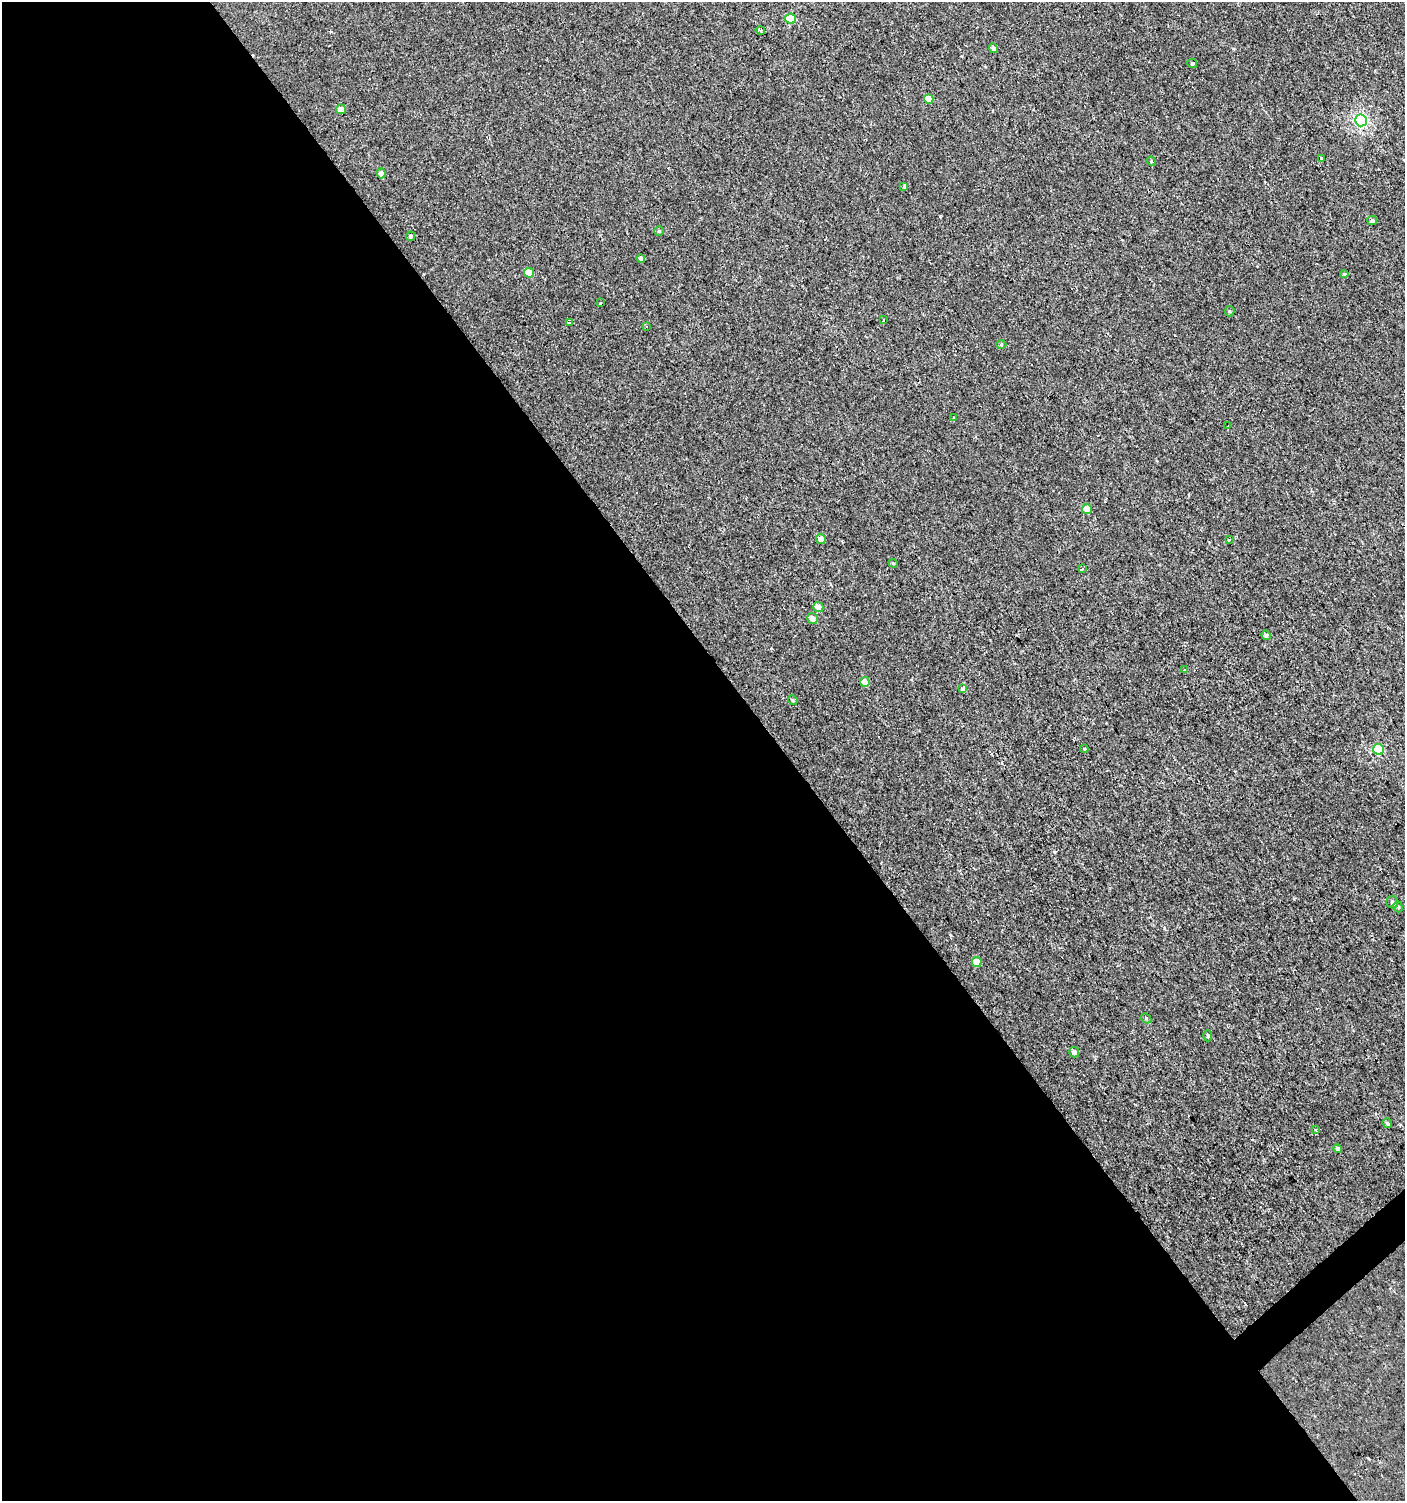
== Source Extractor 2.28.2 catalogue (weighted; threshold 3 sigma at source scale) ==
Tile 9 of 4 x 4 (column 1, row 3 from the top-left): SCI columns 201-1603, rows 1499-2997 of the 5950 x 5995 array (HDU 1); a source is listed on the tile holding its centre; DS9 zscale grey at full resolution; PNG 1407 x 1503 px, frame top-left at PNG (2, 2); each listed source drawn as its Kron ellipse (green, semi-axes under 4 px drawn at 4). Shown black and unused: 56% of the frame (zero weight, under 2 of 3 exposures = <1% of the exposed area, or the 3 px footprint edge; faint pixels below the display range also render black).
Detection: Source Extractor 2.28.2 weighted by HDU 2 'WHT'; one run over the whole footprint, this tile lists its part. Background 0.0013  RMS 0.0039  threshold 0.0174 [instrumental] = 3 sigma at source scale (4.5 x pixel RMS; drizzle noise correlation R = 1.50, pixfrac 1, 0.0396/0.0396 arcsec/px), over >= 5 px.
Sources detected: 51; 3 cosmic-ray / hot-pixel residue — neither listed nor drawn; the other 48 listed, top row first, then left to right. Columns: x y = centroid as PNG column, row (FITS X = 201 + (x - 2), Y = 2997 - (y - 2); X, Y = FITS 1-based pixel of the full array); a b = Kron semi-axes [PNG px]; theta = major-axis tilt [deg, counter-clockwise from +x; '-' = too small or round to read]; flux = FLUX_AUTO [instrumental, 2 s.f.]
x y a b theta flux
791 19 5 5 - 13
760 30 4 4 - 0.74
993 48 5 4 - 1.5
1192 63 5 4 - 0.61
929 99 5 4 - 4.7
341 109 5 5 - 3
1361 120 6 6 - 56
1321 158 3 3 - 1.5
1151 161 4 3 - 0.34
381 173 5 4 - 1.9
904 186 4 3 - 1.7
1372 221 5 4 - 0.76
659 231 5 5 - 0.47
410 236 4 4 - 0.83
641 259 4 4 - 1.1
529 273 5 5 - 6.5
1344 274 4 4 - 0.54
601 303 3 2 - 0.89
1230 311 5 4 - 0.49
883 319 3 2 - 0.75
569 322 4 3 - 0.56
646 326 3 3 - 1.5
1001 345 5 3 - 0.43
954 418 3 3 - 0.55
1228 426 3 3 - 5.6
1087 509 5 5 - 3.9
821 539 5 4 - 3.2
1229 540 3 2 - 0.63
893 563 4 3 - 0.36
1082 569 3 3 - 4.7
818 607 5 5 - 3.1
812 618 6 5 - 2.4
1266 635 5 4 - 1.2
1184 669 3 3 - 0.85
865 682 5 4 - 6.6
962 689 4 3 - 15
793 700 5 4 - 0.51
1084 749 4 3 - 0.47
1378 749 5 5 - 18
1392 902 6 6 - 1
1398 907 6 4 -72 0.66
977 962 5 5 - 4.4
1146 1018 6 4 -47 0.57
1208 1035 6 4 -86 0.53
1074 1052 5 5 - 1.2
1387 1123 5 4 - 0.7
1316 1130 4 3 - 0.39
1338 1149 4 4 - 0.62